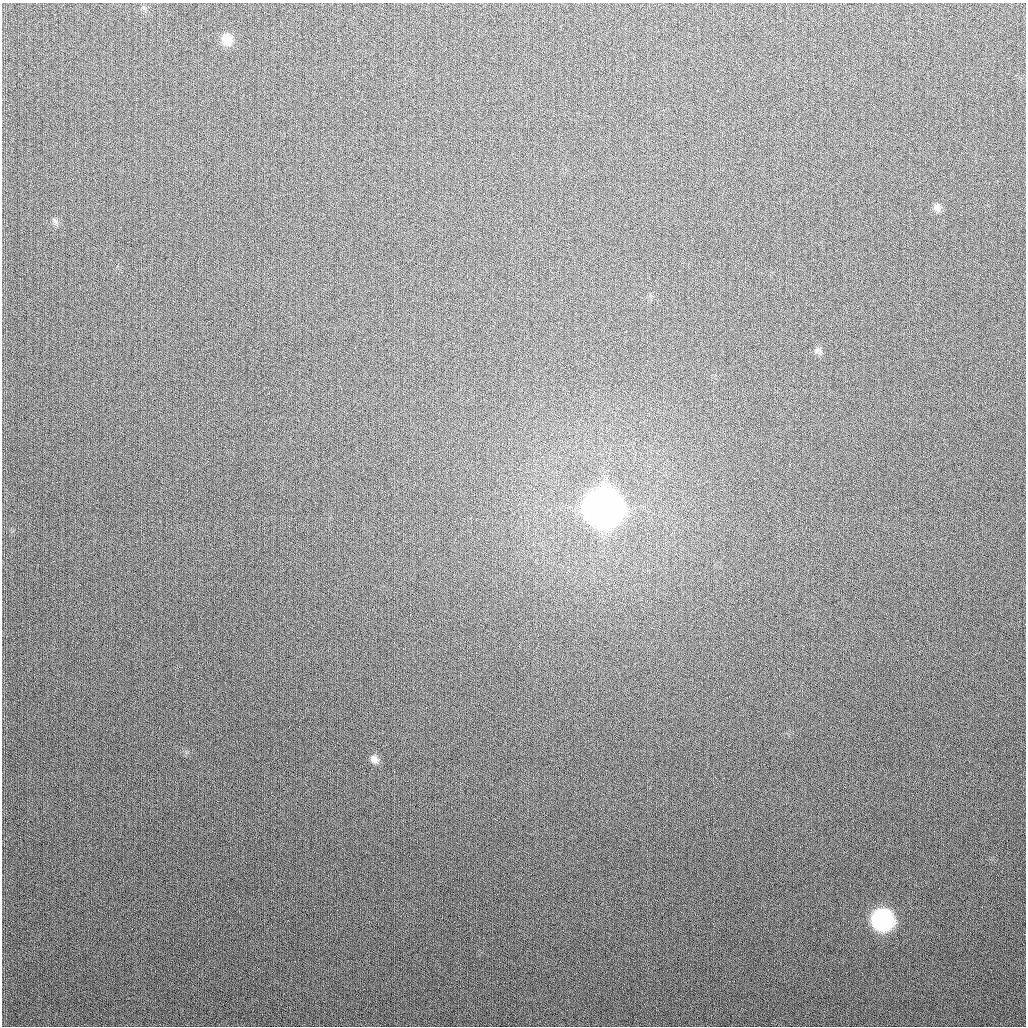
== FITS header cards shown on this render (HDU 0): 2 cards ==
NAXIS1  =                 1024
NAXIS2  =                 1024

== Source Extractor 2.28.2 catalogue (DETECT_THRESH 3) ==
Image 1024 x 1024 px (HDU 0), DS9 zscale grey, 1 PNG px = 1 image px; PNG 1028 x 1028 px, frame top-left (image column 1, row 1024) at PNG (2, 3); no overlay
Background 281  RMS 12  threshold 34.6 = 3 sigma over >= 5 px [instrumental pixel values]
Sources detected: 7; all 7 listed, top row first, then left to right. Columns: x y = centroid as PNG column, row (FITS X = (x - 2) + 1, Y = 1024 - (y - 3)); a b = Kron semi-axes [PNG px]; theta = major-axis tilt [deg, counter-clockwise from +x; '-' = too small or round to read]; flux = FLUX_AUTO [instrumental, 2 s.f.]
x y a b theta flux
227 39 14 11 -69 1.1e+04
937 207 12 8 -74 3.7e+03
55 221 8 5 -45 1.9e+03
818 350 10 6 10 2.4e+03
603 508 16 15 - 2.9e+06
374 759 11 9 -39 4.3e+03
882 920 13 12 - 2.0e+05